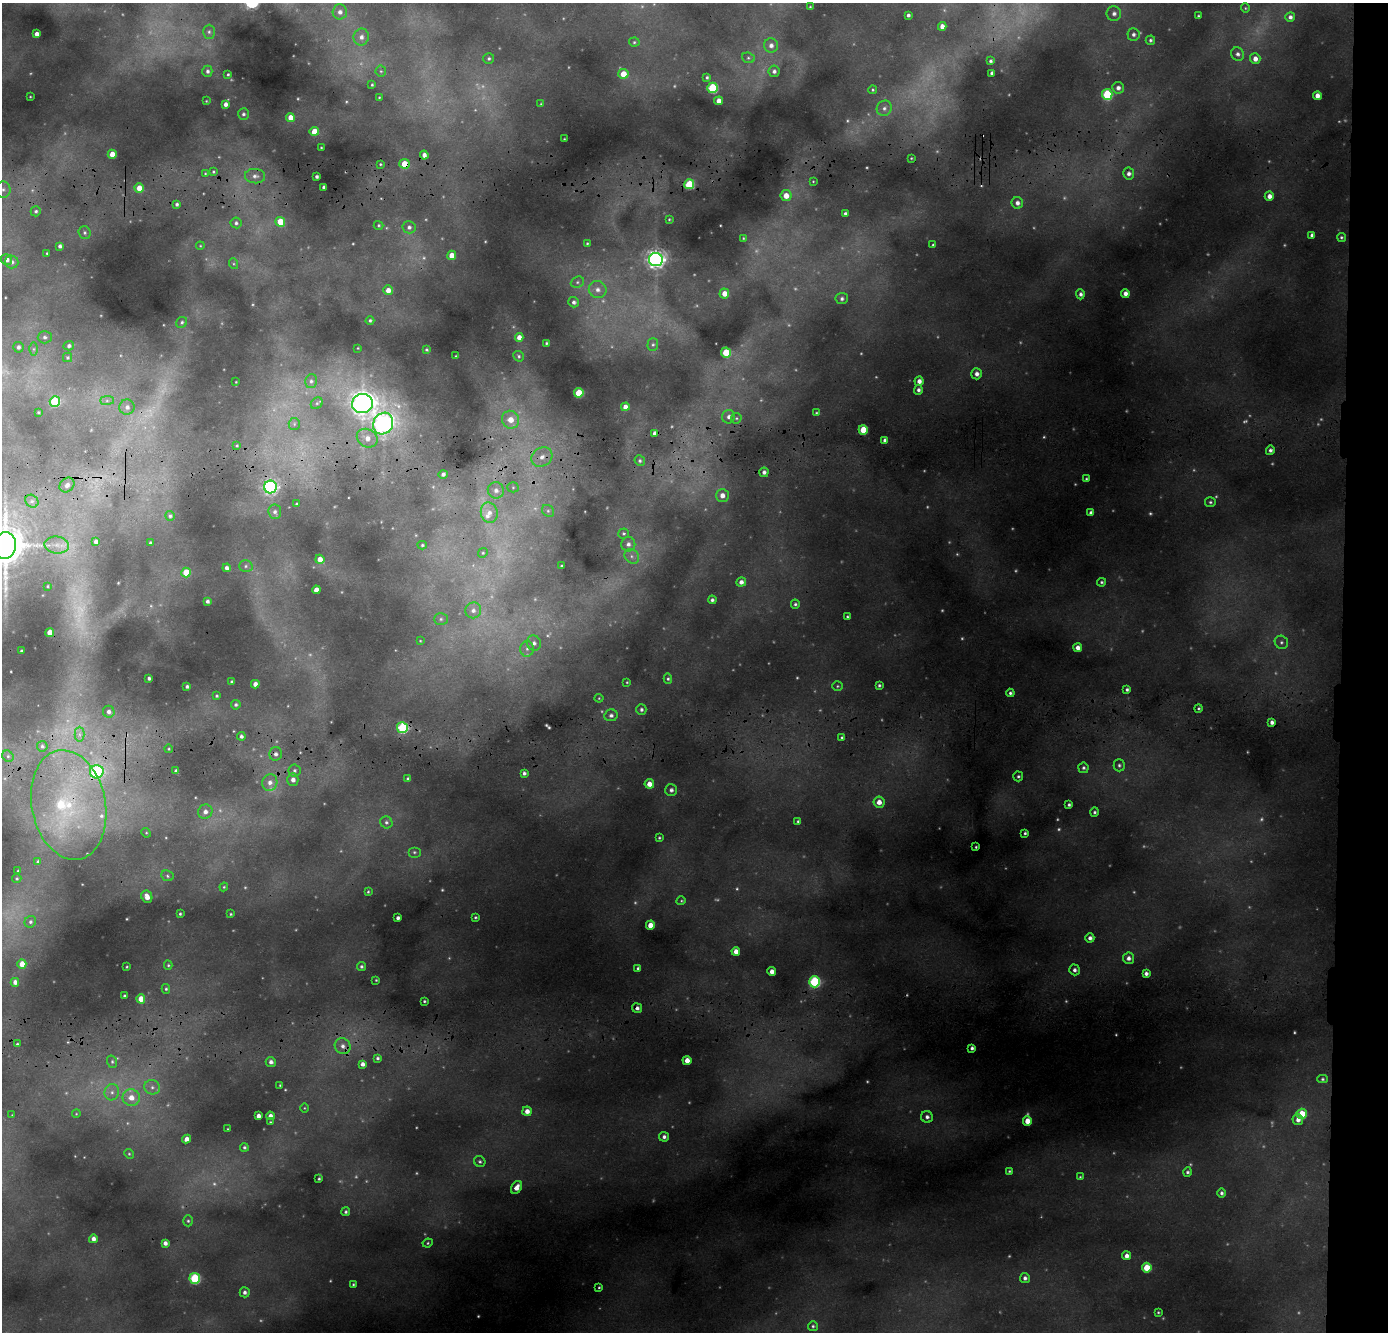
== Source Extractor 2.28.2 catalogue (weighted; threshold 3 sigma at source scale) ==
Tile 6 of 3 x 3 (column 3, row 2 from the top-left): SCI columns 2822-4207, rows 1893-3222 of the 4248 x 5114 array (HDU 1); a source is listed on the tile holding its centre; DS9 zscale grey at full resolution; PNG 1390 x 1334 px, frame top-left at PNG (2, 3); each listed source drawn as its Kron ellipse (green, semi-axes under 4 px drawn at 4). Shown black and unused: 4% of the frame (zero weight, under 3 of 4 exposures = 24% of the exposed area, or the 3 px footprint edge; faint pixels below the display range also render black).
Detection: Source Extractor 2.28.2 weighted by HDU 2 'WHT'; one run over the whole footprint, this tile lists its part. Background 0.114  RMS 0.011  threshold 0.0514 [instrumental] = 3 sigma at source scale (4.5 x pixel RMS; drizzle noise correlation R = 1.50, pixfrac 1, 0.05/0.05 arcsec/px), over >= 5 px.
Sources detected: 393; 73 too faint to see at this stretch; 2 cosmic-ray / hot-pixel residue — neither listed nor drawn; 3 inside a brighter listed object's ellipse — not listed separately; the other 315 listed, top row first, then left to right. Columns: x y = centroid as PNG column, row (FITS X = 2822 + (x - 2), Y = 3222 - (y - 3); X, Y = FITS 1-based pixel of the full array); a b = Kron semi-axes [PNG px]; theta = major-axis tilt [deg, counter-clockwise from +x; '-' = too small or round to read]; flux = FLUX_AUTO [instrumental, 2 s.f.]
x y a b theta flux
810 7 3 2 - 1
1245 8 4 4 - 1.2
340 12 7 7 - 7
1114 13 7 7 - 5.5
908 15 3 3 - 2.9
1198 16 3 2 - 1.3
1290 17 5 5 - 3.8
942 26 4 4 - 7.3
209 32 7 6 - 3.2
36 34 4 4 - 6.5
1133 34 6 6 - 4.2
361 37 8 7 - 7.1
1150 40 5 4 - 2.4
634 42 5 4 - 1.8
771 45 7 7 - 6.3
1238 54 7 6 - 4
489 58 5 5 - 2.6
748 58 6 5 - 2.2
1255 59 5 5 - 8.2
991 61 3 3 - 2.3
207 71 5 5 - 3.3
381 71 5 5 - 2
774 71 6 5 - 4
992 73 3 3 - 3.4
228 74 3 3 - 1.5
623 74 5 5 - 18
707 77 4 3 - 2
372 85 3 3 - 1.4
712 88 5 5 - 76
1118 88 6 6 - 5.4
873 90 4 4 - 1.4
1107 94 5 5 - 80
1317 96 4 4 - 8.7
30 97 3 2 - 0.84
379 97 3 2 - 0.99
206 101 2 2 - 0.89
719 101 4 4 - 7.9
225 104 4 4 - 5.1
541 104 4 3 - 0.96
884 108 8 7 - 5
243 114 6 5 - 2.8
290 117 4 4 - 11
314 131 4 4 - 20
564 139 2 2 - 0.88
321 147 3 2 - 0.8
112 154 4 4 - 16
424 155 4 4 - 5.4
911 158 3 3 - 1.1
380 164 3 2 - 1.1
404 164 5 5 - 21
213 172 4 3 - 1.5
205 173 4 3 - 1.2
1129 174 6 5 - 4.6
255 176 10 7 -5 5.8
317 176 3 3 - 2.9
813 181 2 2 - 0.89
689 184 5 5 - 57
324 187 3 3 - 2.3
139 188 4 4 - 15
3 190 8 7 - 4.9
786 196 5 5 - 14
1269 196 5 4 - 7.2
1017 203 6 5 - 5.6
177 204 4 3 - 2.8
36 211 5 5 - 2.5
845 213 3 3 - 2.7
669 219 3 3 - 1.2
280 222 5 4 - 25
236 223 5 5 - 3
379 225 5 4 - 1.7
409 227 6 6 - 4.2
84 233 6 6 - 2.6
1312 235 4 4 - 4.1
1341 237 4 4 - 2
743 238 4 3 - 1.1
587 243 4 3 - 1.3
933 245 3 3 - 1.4
60 246 4 4 - 3.3
200 246 4 3 - 1
47 253 3 3 - 1.4
452 255 4 4 - 13
6 259 5 5 - 6.8
656 260 7 6 - 600
12 262 7 6 - 4.7
234 264 5 3 - 1.4
577 282 7 5 22 2.6
388 290 5 4 - 10
598 290 9 8 - 7.5
1125 293 4 4 - 6.5
724 294 5 5 - 13
1080 294 5 4 - 4
842 299 6 5 - 3.4
574 302 5 5 - 3.6
370 320 4 4 - 2.2
182 322 6 5 - 2.5
45 337 7 6 - 3.6
519 337 4 4 - 7.9
546 343 3 3 - 1.4
653 345 6 5 - 2.3
69 346 5 4 - 3.1
18 347 5 5 - 3.9
358 348 2 2 - 0.92
33 349 6 4 90 2.2
426 349 3 3 - 1.5
726 352 5 5 - 35
456 356 2 2 - 0.84
519 356 6 5 - 2
67 358 4 4 - 1.6
977 374 5 5 - 5.9
311 381 7 6 - 3.4
919 381 5 4 - 6.9
236 382 2 2 - 0.66
918 390 5 4 - 3.7
579 393 4 4 - 33
55 401 5 5 - 69
107 401 7 4 0 2.6
317 403 6 5 - 2.1
362 403 10 9 - 990
127 407 8 7 - 6.2
625 407 4 4 - 8.6
38 412 3 2 - 1.1
816 413 4 3 - 1.3
729 417 7 6 - 5.1
736 418 5 5 - 1.9
511 420 9 8 - 16
294 424 6 5 - 2.4
383 424 11 9 61 740
863 430 5 4 - 31
655 433 4 3 - 4.3
367 438 11 8 -31 13
885 440 4 3 - 4.2
237 446 4 3 - 1.2
1270 450 5 4 - 3.5
542 457 11 9 33 11
640 461 5 5 - 2.6
764 472 5 4 - 4.3
443 474 4 4 - 3.3
1086 479 3 3 - 1.4
67 485 8 6 46 6.1
270 487 6 6 - 290
513 487 5 5 - 1.9
496 490 8 8 - 6.6
722 495 6 6 - 8.8
32 501 7 6 - 4
1210 502 5 5 - 2.2
297 504 3 3 - 1.6
548 511 6 5 - 2.9
275 512 7 6 - 4.5
489 513 10 8 -77 9.4
1091 513 4 4 - 4.5
170 516 5 5 - 2.4
624 533 5 5 - 1.8
96 542 4 4 - 4.6
150 543 3 3 - 1.6
628 544 7 7 - 5.3
57 545 12 8 -6 10
422 545 4 4 - 1.6
5 546 13 11 84 3200
483 553 5 4 - 1.6
632 556 8 6 -47 4.8
320 559 4 4 - 9.6
246 566 7 6 - 3
562 566 3 3 - 2
227 568 4 4 - 4.7
186 572 5 5 - 32
741 582 5 4 - 5.8
1101 582 4 4 - 2
48 586 3 2 - 0.84
316 590 4 4 - 12
712 600 4 4 - 3.1
207 601 4 3 - 3.4
795 604 4 4 - 2.3
473 610 8 8 - 6.5
847 617 3 3 - 1.6
441 619 7 6 - 3
50 632 4 4 - 16
420 641 4 3 - 0.91
1281 642 7 6 - 3.3
534 643 7 7 - 5.1
1078 648 4 4 - 7
527 649 8 6 89 4.3
21 651 3 2 - 1
149 678 3 3 - 2.7
668 679 5 4 - 2
231 682 3 3 - 1.7
627 682 3 3 - 1.1
255 684 4 4 - 6.8
879 685 3 3 - 1.9
187 686 3 3 - 2.9
837 686 5 4 - 1.7
1127 690 4 3 - 2.5
1010 693 4 4 - 2.6
217 696 4 3 - 1.7
599 698 4 4 - 1.2
236 705 5 4 - 2.6
1199 708 4 4 - 1.7
641 709 5 5 - 3.1
109 712 6 5 - 4.9
611 715 7 6 - 4.7
1272 722 4 4 - 4.5
402 728 5 5 - 100
79 734 7 5 -90 4.5
241 736 4 4 - 3.2
842 737 4 3 - 1.8
42 746 5 5 - 2.6
169 749 4 3 - 1.1
276 754 7 6 - 5
8 756 6 5 - 2.3
1119 765 6 5 - 2.6
1083 768 5 5 - 2.8
294 770 6 6 - 3
176 771 3 3 - 3.3
97 772 7 6 - 120
524 773 4 4 - 3.4
1018 776 5 5 - 2.3
408 779 4 3 - 2.7
293 780 6 5 - 6.4
270 782 8 7 - 8
649 784 5 4 - 10
671 790 6 6 - 3.5
879 802 5 5 - 9.9
69 805 55 37 -79 170
1069 805 4 3 - 2.4
205 812 7 7 - 6.4
1095 812 5 4 - 2.2
798 821 4 3 - 1.7
386 822 6 5 - 3.3
146 833 5 4 - 1.4
1025 833 3 3 - 2.1
659 838 3 3 - 1.4
976 847 3 3 - 1.3
414 852 6 5 - 2.2
38 862 4 4 - 2.7
18 871 3 2 - 1
167 876 6 5 - 2.8
17 879 4 4 - 1.6
224 887 4 4 - 1.4
368 892 4 3 - 1.5
147 897 6 5 - 11
681 901 5 3 - 1.2
180 914 3 3 - 1.6
231 914 3 3 - 1.3
475 917 3 3 - 1.6
398 918 4 3 - 3.5
30 922 6 5 - 2.7
650 925 4 4 - 12
1090 938 4 4 - 4.6
736 951 4 4 - 8.7
1128 958 5 5 - 5.6
22 964 4 4 - 14
168 965 4 4 - 1.6
361 966 4 4 - 2.5
127 967 3 2 - 0.97
638 968 4 3 - 2.3
1075 970 5 5 - 4.2
772 971 4 4 - 7.6
1146 973 4 4 - 4.4
376 980 3 3 - 1.1
15 982 4 4 - 5.4
815 982 5 5 - 110
166 989 5 4 - 1.7
124 996 3 3 - 1.8
141 999 4 4 - 14
424 1001 3 3 - 1.5
637 1008 5 4 - 4.2
17 1044 3 3 - 1.6
343 1046 8 7 - 6.9
972 1048 4 4 - 3.2
377 1058 4 4 - 2.2
687 1060 4 4 - 9.8
112 1062 6 5 - 2.3
271 1062 5 5 - 4.5
362 1064 4 4 - 5.4
1322 1079 5 4 - 1.9
280 1085 3 2 - 1.1
152 1087 8 7 - 4.9
112 1092 8 7 - 5.7
131 1097 8 8 - 14
304 1108 5 3 - 1
527 1111 5 4 - 8.1
76 1114 4 3 - 1
1302 1114 5 5 - 31
12 1115 4 4 - 0.85
258 1116 4 4 - 5.6
270 1116 4 4 - 6.2
927 1117 6 5 - 4.7
1298 1120 5 5 - 6.5
1027 1121 5 4 - 17
270 1122 3 2 - 0.96
228 1129 3 2 - 0.85
664 1137 5 5 - 3.8
186 1139 4 4 - 7.7
244 1147 4 4 - 2
129 1154 5 4 - 1.7
480 1162 6 5 - 2.3
1009 1171 3 3 - 1.4
1187 1172 4 4 - 2.6
1080 1177 3 3 - 1.2
319 1179 3 3 - 1.6
517 1187 7 5 57 10
1221 1193 4 4 - 2.8
346 1212 4 4 - 2.3
188 1221 5 5 - 2
93 1239 4 4 - 5.9
165 1243 4 4 - 5.1
428 1243 5 4 - 1.7
1127 1256 4 4 - 6.5
1147 1268 5 4 - 32
195 1278 5 5 - 95
1025 1278 5 5 - 3.8
353 1284 3 3 - 1.6
599 1287 4 3 - 1.4
245 1292 5 5 - 3.7
1158 1312 3 2 - 1.2
813 1326 5 5 - 2.3
Overlapping masked pixels (flux is a lower limit): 5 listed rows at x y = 404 164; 402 728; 97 772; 69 805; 637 1008
Isophote crosses this tile's border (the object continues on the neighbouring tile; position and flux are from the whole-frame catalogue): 1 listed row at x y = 5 546